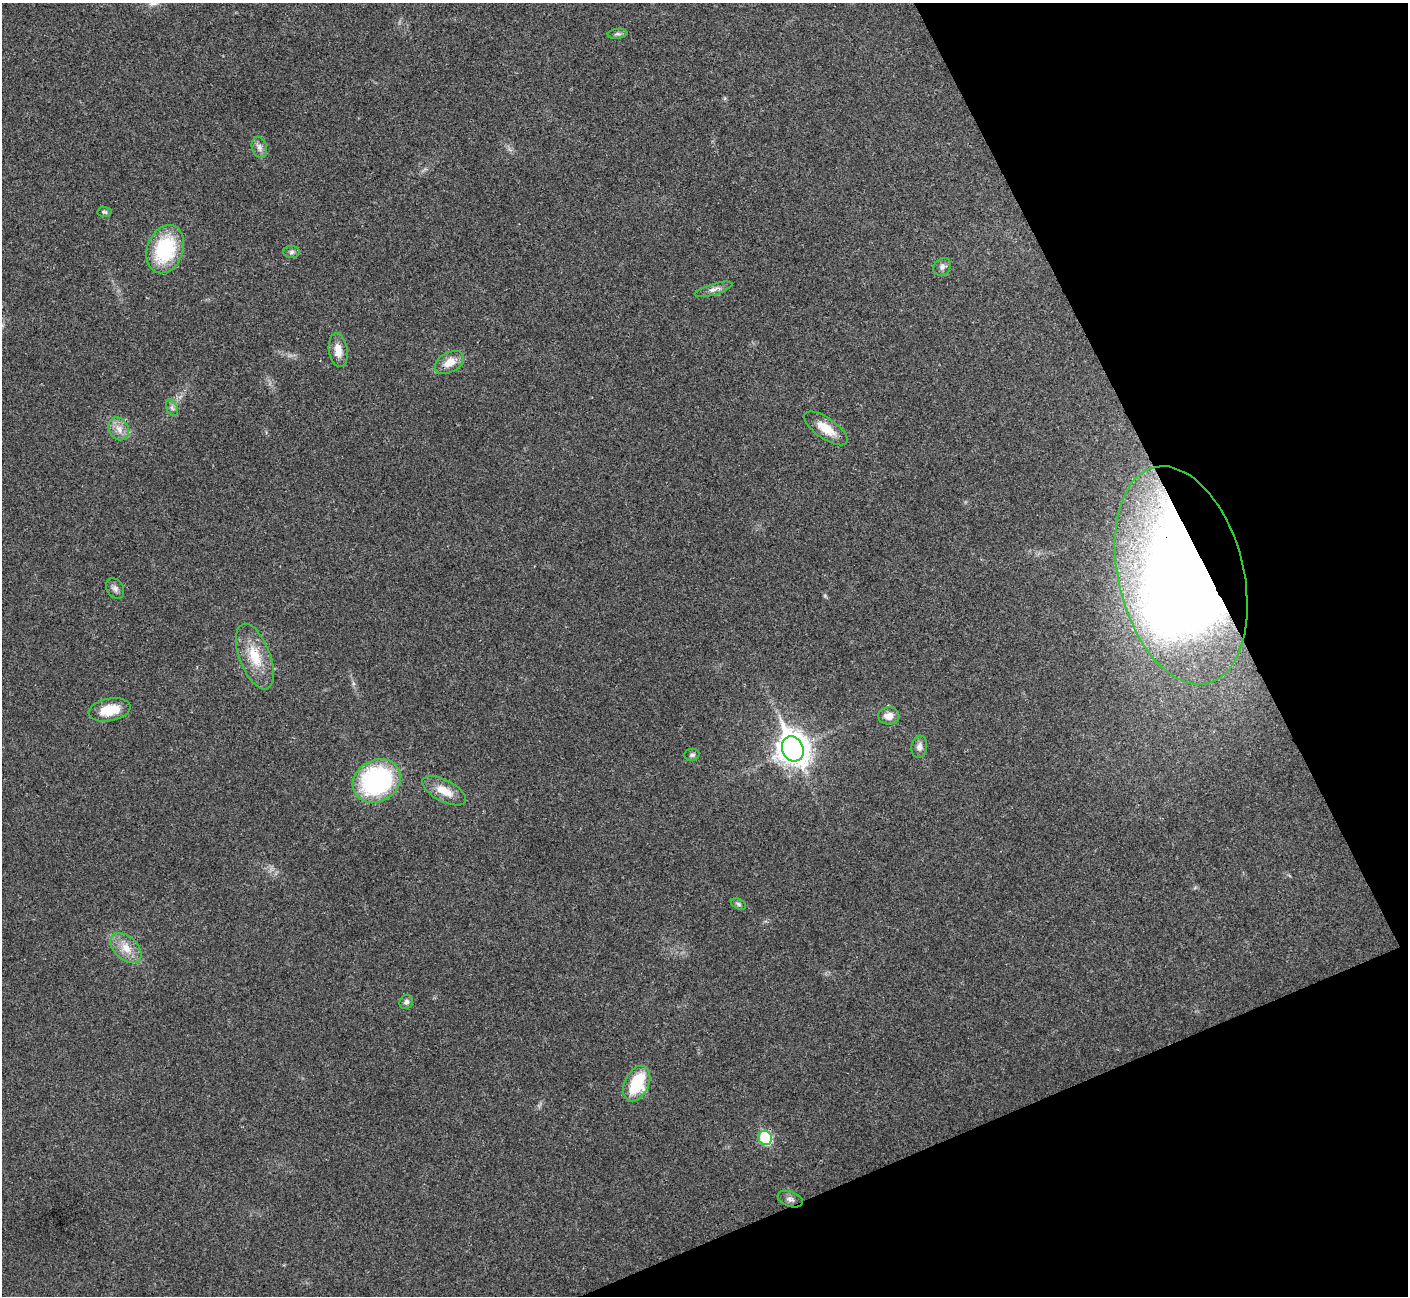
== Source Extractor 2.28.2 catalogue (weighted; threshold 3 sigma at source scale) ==
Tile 12 of 4 x 4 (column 4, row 3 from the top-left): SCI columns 4220-5625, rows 1451-2744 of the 5630 x 5621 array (HDU 1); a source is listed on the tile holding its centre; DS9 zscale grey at full resolution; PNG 1410 x 1298 px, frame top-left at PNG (2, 3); each listed source drawn as its Kron ellipse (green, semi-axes under 4 px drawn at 4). Shown black and unused: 21% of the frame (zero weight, under 3 of 4 exposures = <1% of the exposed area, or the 3 px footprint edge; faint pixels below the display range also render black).
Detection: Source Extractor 2.28.2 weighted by HDU 2 'WHT'; one run over the whole footprint, this tile lists its part. Background 0.0216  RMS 0.004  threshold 0.018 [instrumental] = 3 sigma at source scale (4.5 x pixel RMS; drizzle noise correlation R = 1.50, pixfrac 1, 0.05/0.05 arcsec/px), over >= 5 px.
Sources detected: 28; all 28 listed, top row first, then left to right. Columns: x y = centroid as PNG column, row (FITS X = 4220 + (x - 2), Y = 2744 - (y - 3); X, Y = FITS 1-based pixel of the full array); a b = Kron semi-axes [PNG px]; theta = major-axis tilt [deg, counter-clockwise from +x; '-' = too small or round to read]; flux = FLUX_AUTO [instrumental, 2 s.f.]
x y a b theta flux
617 34 10 5 6 1.1
259 147 11 7 -72 1.9
104 212 7 5 -3 0.74
165 249 25 18 70 30
292 252 8 6 3 1
942 267 9 8 - 1.5
714 289 19 5 17 2.1
338 350 17 9 -82 4.7
449 362 15 10 30 5.4
172 408 8 5 -65 1.1
826 428 25 10 -35 7.3
119 429 12 9 -60 3.4
1181 575 111 62 -76 700
115 588 11 8 -59 1.8
255 656 34 15 -69 12
110 710 21 11 11 9.8
889 716 10 8 -5 3.5
919 747 11 8 82 2.1
793 749 13 10 -64 550
692 755 7 6 - 1
377 781 25 20 31 60
444 791 24 10 -27 6.9
738 904 8 5 -28 0.82
126 948 18 11 -44 5.8
406 1002 7 6 - 1.3
637 1084 19 12 64 20
765 1138 7 6 - 33
790 1199 13 7 -21 1.7
Overlapping masked pixels (flux is a lower limit): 1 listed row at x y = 1181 575